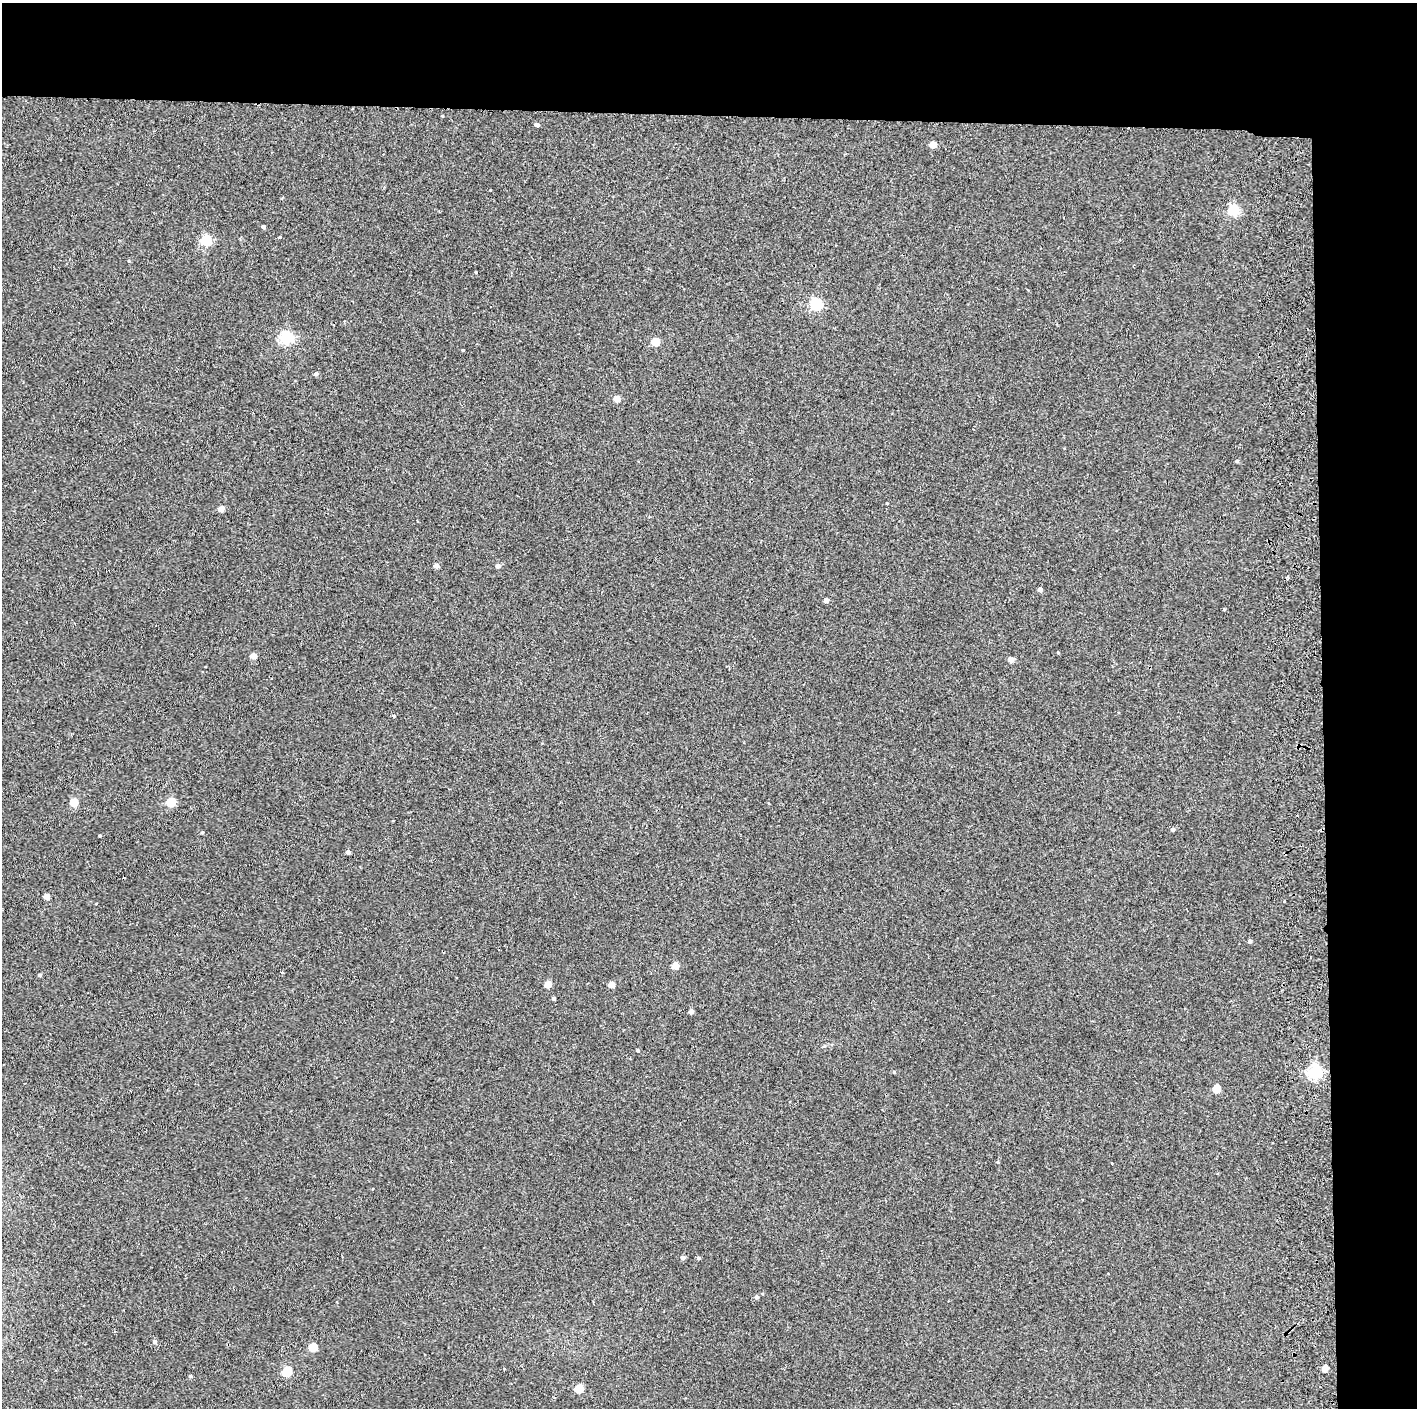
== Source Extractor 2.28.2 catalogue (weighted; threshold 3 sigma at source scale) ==
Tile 3 of 3 x 3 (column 3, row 1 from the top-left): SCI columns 2890-4304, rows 2817-4222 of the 4361 x 4228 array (HDU 1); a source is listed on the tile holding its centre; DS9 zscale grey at full resolution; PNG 1419 x 1410 px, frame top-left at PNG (2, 3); no overlay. Shown black and unused: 14% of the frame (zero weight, under 2 of 3 exposures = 3% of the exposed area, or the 3 px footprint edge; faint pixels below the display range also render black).
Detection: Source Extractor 2.28.2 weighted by HDU 2 'WHT'; one run over the whole footprint, this tile lists its part. Background 0.0355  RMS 0.0063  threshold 0.0283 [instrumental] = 3 sigma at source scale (4.5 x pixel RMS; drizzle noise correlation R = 1.50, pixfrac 1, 0.05/0.05 arcsec/px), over >= 5 px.
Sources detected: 54; all 54 listed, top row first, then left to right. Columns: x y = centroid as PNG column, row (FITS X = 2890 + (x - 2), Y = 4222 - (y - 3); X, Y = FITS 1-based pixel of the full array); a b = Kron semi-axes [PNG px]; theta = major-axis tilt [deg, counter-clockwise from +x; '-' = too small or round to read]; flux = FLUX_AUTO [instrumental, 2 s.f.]
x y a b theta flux
442 116 4 2 - 0.42
537 125 5 4 - 1.7
933 145 5 4 - 7.6
1233 210 5 5 - 65
263 227 4 4 - 1.1
280 237 3 3 - 0.54
206 240 5 5 - 61
476 272 4 2 - 0.5
816 304 5 5 - 77
287 337 6 5 - 94
655 342 5 4 - 17
463 350 3 2 - 0.65
316 374 4 4 - 1.9
617 398 4 4 - 7.2
1237 461 4 4 - 0.9
887 503 2 2 - 0.43
221 508 4 4 - 6.8
436 566 4 4 - 2.8
498 566 5 4 - 2.2
1040 589 4 4 - 2.5
826 600 4 4 - 3
1058 653 4 3 - 0.51
253 656 5 4 - 6.1
1011 660 4 4 - 4.5
394 716 4 4 - 0.7
74 802 5 4 - 20
171 802 5 5 - 28
1173 829 4 4 - 1.7
202 832 4 3 - 0.57
100 836 3 3 - 0.6
348 852 4 4 - 3
47 896 4 4 - 6.6
1250 941 4 3 - 1.5
675 965 5 4 - 10
282 973 3 3 - 0.75
40 975 4 3 - 1.1
548 984 4 4 - 9
611 984 4 4 - 8.1
554 999 3 3 - 1.1
691 1011 4 4 - 3.1
638 1051 4 3 - 0.93
894 1072 4 4 - 0.65
1315 1072 5 5 - 120
1217 1089 5 5 - 18
998 1162 4 3 - 0.57
683 1258 4 4 - 2
699 1258 4 4 - 0.98
756 1297 5 4 - 1.4
155 1342 5 4 - 1.6
313 1347 5 5 - 20
1325 1368 4 4 - 7.8
287 1372 6 5 - 35
190 1376 4 4 - 0.97
579 1389 5 5 - 21
Unlisted compact peaks at least as high as the median listed source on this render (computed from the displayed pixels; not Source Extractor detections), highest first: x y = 1224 609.